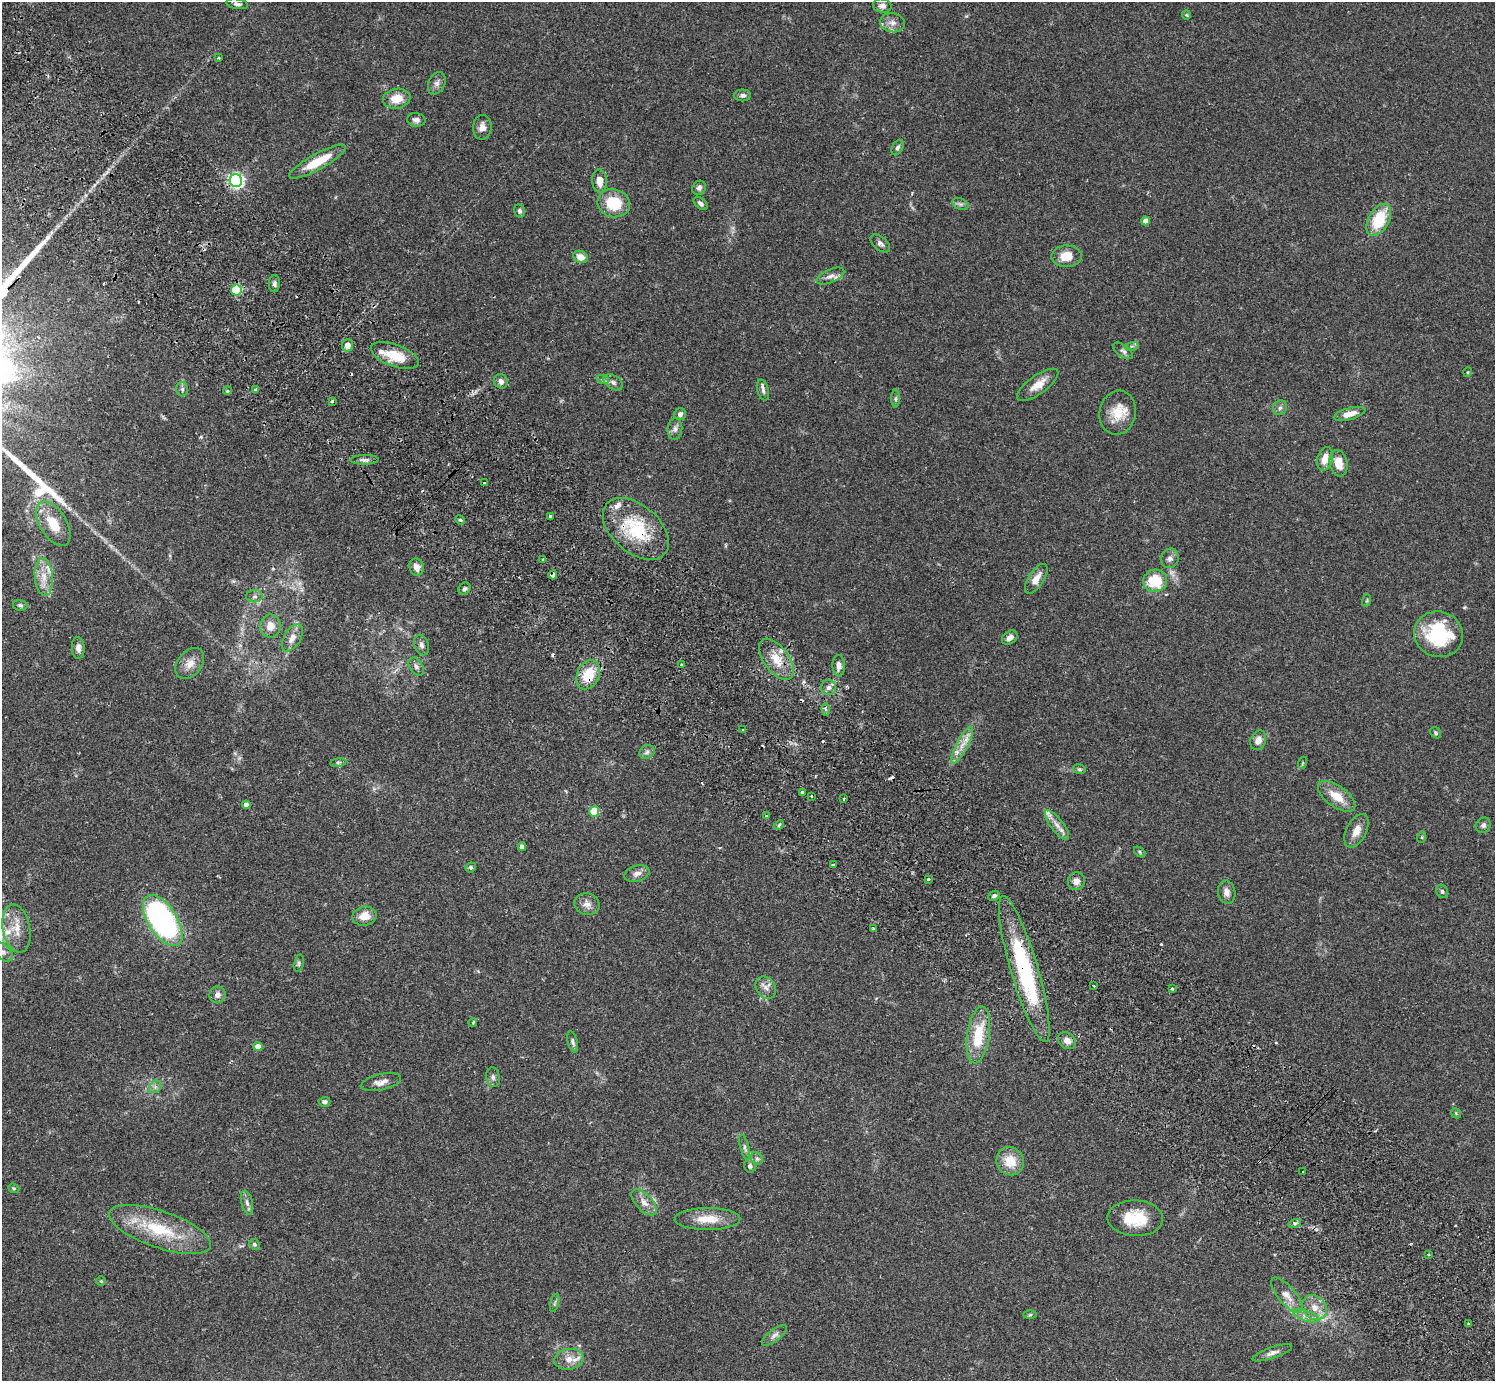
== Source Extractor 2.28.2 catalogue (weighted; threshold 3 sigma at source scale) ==
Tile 11 of 4 x 4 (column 3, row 3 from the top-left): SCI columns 3031-4523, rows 1726-3104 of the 6059 x 6069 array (HDU 1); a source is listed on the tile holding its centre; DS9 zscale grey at full resolution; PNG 1497 x 1383 px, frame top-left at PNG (2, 2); each listed source drawn as its Kron ellipse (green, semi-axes under 4 px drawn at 4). Shown black and unused: <1% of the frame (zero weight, under 2 of 3 exposures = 3% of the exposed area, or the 3 px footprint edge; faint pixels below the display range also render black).
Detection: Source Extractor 2.28.2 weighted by HDU 2 'WHT'; one run over the whole footprint, this tile lists its part. Background 0.107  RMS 0.0065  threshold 0.029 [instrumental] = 3 sigma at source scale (4.5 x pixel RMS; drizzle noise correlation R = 1.50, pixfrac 1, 0.05/0.05 arcsec/px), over >= 5 px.
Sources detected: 173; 10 cosmic-ray / hot-pixel residue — neither listed nor drawn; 7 inside a brighter listed object's ellipse — not listed separately; the other 156 listed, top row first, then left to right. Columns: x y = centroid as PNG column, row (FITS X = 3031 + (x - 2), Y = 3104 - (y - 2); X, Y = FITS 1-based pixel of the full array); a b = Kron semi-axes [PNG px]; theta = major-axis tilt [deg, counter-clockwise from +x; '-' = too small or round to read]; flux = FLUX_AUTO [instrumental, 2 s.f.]
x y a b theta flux
237 4 11 5 -10 1.8
882 6 9 7 -10 2.5
1186 15 4 4 - 0.64
892 23 12 9 -11 4.3
218 58 4 3 - 0.73
437 83 12 8 66 3
743 95 8 6 0 1.9
397 99 14 10 10 11
416 120 9 7 -10 2.7
482 127 12 9 83 4
897 147 8 5 61 1.7
317 162 32 8 29 18
236 181 6 6 - 180
599 181 12 7 -85 5.9
699 188 7 6 - 1.7
614 203 16 14 -18 21
701 203 8 5 -42 2
960 204 8 5 -24 1.7
520 211 6 5 - 1.7
1379 220 17 10 60 25
1146 221 4 4 - 5.3
880 243 11 6 -40 2.1
1067 256 15 11 1 9.1
581 257 7 6 - 6.5
830 276 14 6 23 3
274 284 8 5 89 1.8
236 290 5 5 - 44
347 345 6 6 - 5.6
1132 346 7 4 17 1.1
1123 351 12 6 -35 2
395 355 25 11 -20 17
1468 372 5 3 - 0.6
603 380 6 4 -19 1.2
501 381 7 6 - 2.8
613 382 10 7 -32 2.5
1038 385 24 9 35 7.9
182 389 7 6 - 1.5
256 389 4 3 - 2.2
763 390 10 5 -76 2.1
227 391 4 3 - 0.7
895 399 9 4 90 1.4
332 401 3 2 - 1.3
1280 408 7 6 - 2
1118 413 22 18 78 14
680 414 6 5 - 2.7
1350 414 16 6 15 5.9
675 429 11 7 84 2.9
1325 459 12 7 75 7.2
365 460 14 5 1 2.2
1339 463 13 8 -78 9.5
484 483 3 2 - 1.1
551 517 4 3 - 2.8
460 520 5 4 - 0.96
53 524 24 13 -59 15
636 529 38 24 -41 41
1170 558 10 8 67 2.8
542 559 3 3 - 0.93
417 567 8 7 - 4.3
553 575 4 3 - 9.1
44 577 19 9 -85 8.5
1036 579 17 7 57 6.5
1155 581 12 11 - 22
464 589 6 5 - 1.8
254 596 8 6 2 1.9
1367 600 6 3 72 0.75
20 605 7 5 -9 1.3
270 626 11 10 - 6.5
1439 634 25 22 -20 44
292 638 15 8 59 4.8
1010 638 8 6 37 3.2
421 645 10 7 -71 2.2
78 648 11 6 -87 3.3
776 659 24 12 -53 12
190 663 17 12 52 6.5
682 664 3 3 - 1.4
839 666 11 6 -88 3.3
416 667 10 6 -55 2
588 675 15 11 63 17
828 687 7 7 - 2.6
826 709 6 4 -86 1.6
743 730 3 3 - 1.3
1436 733 6 5 - 1.2
1258 740 10 7 67 4.5
962 745 20 6 62 6.6
647 752 8 6 29 1.9
338 762 8 4 8 1.1
1302 763 6 4 70 0.69
1079 769 6 5 - 0.96
802 792 3 3 - 4.1
812 796 3 2 - 0.99
1337 796 22 10 -36 12
844 799 3 2 - 0.7
246 805 4 4 - 2.9
594 811 5 5 - 26
767 816 3 3 - 2
779 825 5 3 - 0.72
1057 825 18 6 -53 4.7
1483 825 8 7 - 2
1356 831 18 10 63 6.6
1422 837 6 3 72 0.71
522 847 4 4 - 4
1140 852 6 4 -39 0.93
833 865 3 2 - 1.1
471 867 5 5 - 1.1
637 874 13 8 17 3.6
928 879 3 3 - 0.87
1076 881 9 8 - 4
1442 891 7 5 -58 1.5
1227 892 11 8 -80 4.2
994 896 6 4 25 1.4
587 904 13 10 -14 4.6
364 916 12 9 9 7.4
163 921 29 14 -57 160
16 929 24 13 -79 11
874 929 4 3 - 3.8
3 952 11 7 -46 3.5
299 963 9 5 78 1.2
1024 969 76 13 -73 73
1093 986 3 2 - 0.83
766 988 12 9 -55 3.8
1172 989 3 3 - 1.8
217 995 8 8 - 3
473 1023 4 3 - 0.89
978 1035 28 11 82 23
1067 1041 10 7 -38 4.2
573 1042 10 5 -75 1.8
258 1047 4 4 - 7.2
493 1077 10 7 -80 2.1
381 1082 21 8 13 4.7
155 1087 7 5 46 1.7
325 1102 6 5 - 1.5
1456 1113 5 4 - 0.79
745 1148 13 4 -74 1.9
757 1158 7 5 -45 1.5
1010 1161 14 13 - 13
750 1166 6 6 - 1.9
1303 1172 3 3 - 1.4
14 1188 6 4 -21 0.82
644 1202 16 8 -47 5
247 1203 12 5 -77 2.5
1135 1218 28 18 -2 22
708 1219 33 11 0 13
1295 1223 6 4 17 1.2
160 1229 53 18 -19 36
254 1244 6 5 - 1.2
1429 1255 4 2 - 0.64
101 1281 5 5 - 0.71
1287 1295 22 8 -50 6.7
555 1303 9 3 77 1.2
1315 1307 13 11 -46 7.2
1030 1315 6 4 1 0.77
1306 1316 14 5 -19 3.4
1469 1324 3 3 - 0.97
774 1335 15 6 38 2.8
1272 1353 21 5 19 3.2
569 1359 15 10 9 6.5
Overlapping masked pixels (flux is a lower limit): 6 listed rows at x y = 347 345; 551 517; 636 529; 553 575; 588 675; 1024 969
Isophote crosses this tile's border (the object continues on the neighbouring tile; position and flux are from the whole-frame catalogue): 1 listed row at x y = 3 952